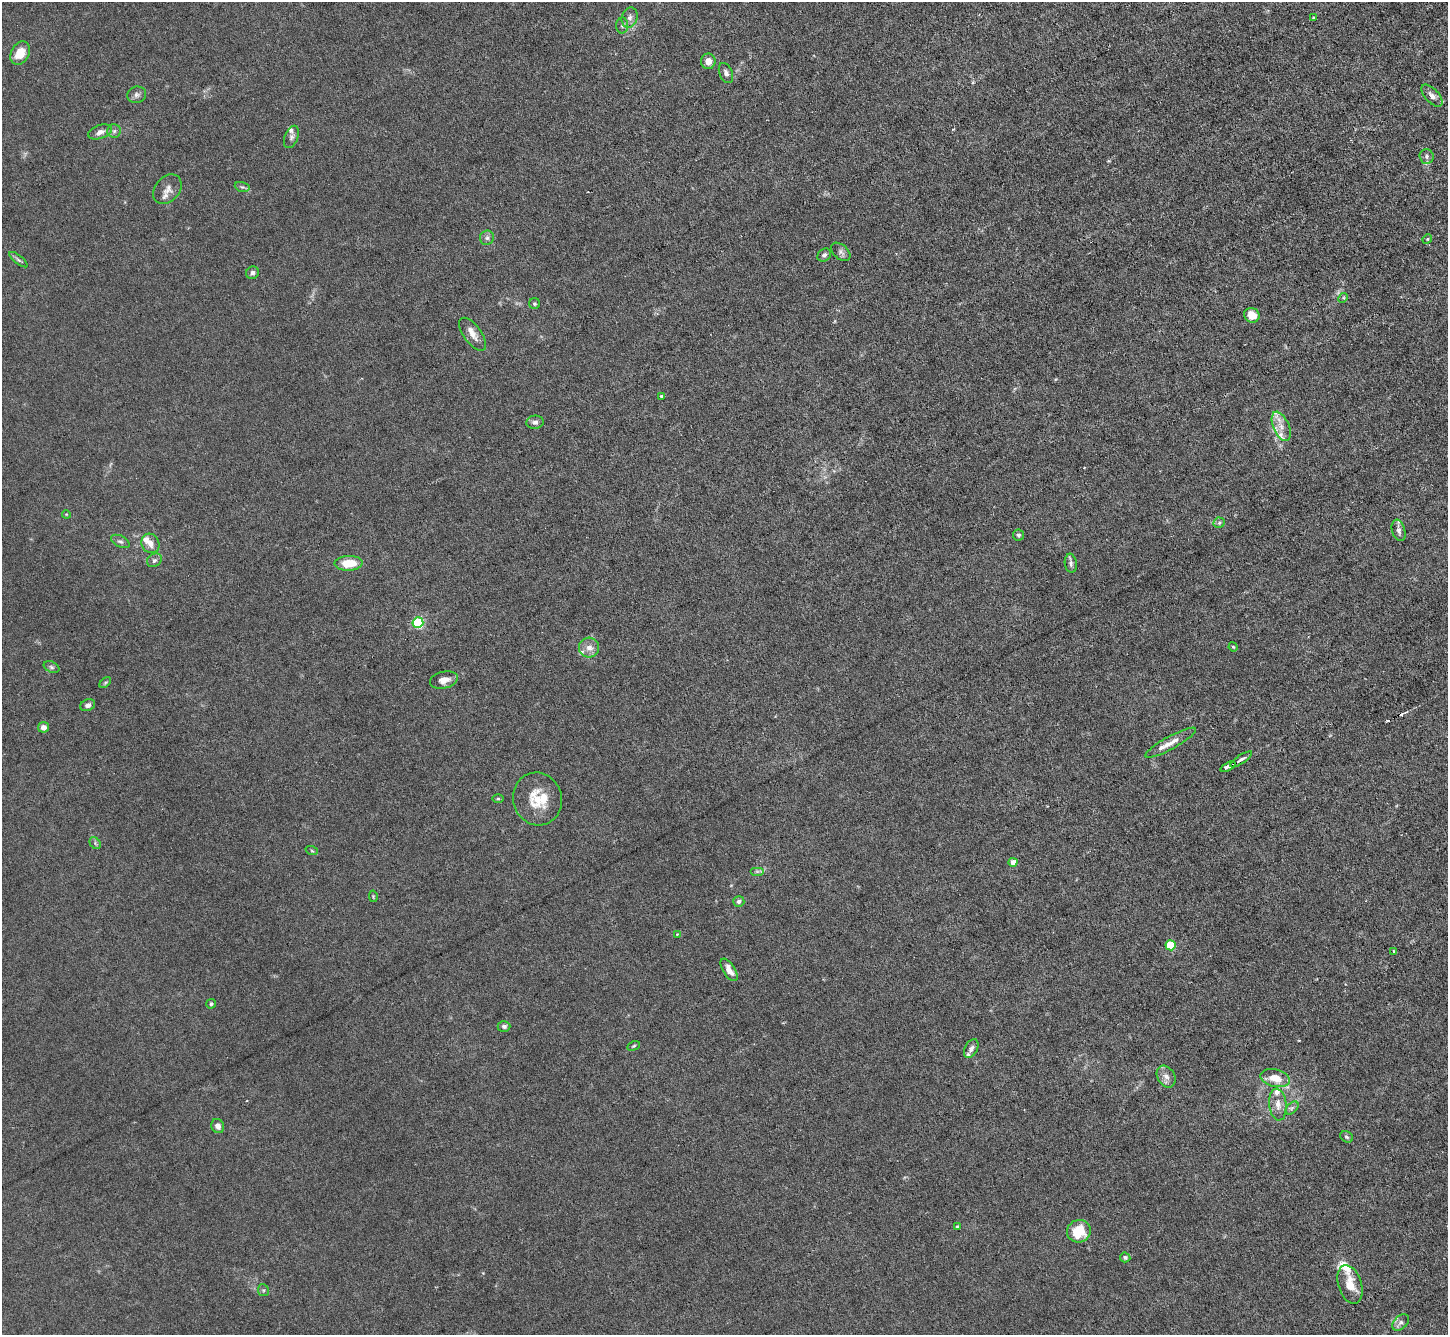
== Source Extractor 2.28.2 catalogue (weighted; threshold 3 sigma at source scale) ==
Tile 10 of 4 x 4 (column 2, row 3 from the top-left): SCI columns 1447-2892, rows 1486-2818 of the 5785 x 5774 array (HDU 1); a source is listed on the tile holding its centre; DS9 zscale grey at full resolution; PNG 1450 x 1337 px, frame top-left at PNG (2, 2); each listed source drawn as its Kron ellipse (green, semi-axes under 4 px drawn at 4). Shown black and unused: <1% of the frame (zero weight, under 3 of 6 exposures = <1% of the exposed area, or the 3 px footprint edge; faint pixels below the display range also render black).
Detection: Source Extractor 2.28.2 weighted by HDU 2 'WHT'; one run over the whole footprint, this tile lists its part. Background 0.0256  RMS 0.0028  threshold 0.0115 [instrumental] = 3 sigma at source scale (4.09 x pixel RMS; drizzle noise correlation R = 1.36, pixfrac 0.8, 0.05/0.05 arcsec/px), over >= 5 px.
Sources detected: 87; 2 cosmic-ray / hot-pixel residue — neither listed nor drawn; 10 inside a brighter listed object's ellipse — not listed separately; the other 75 listed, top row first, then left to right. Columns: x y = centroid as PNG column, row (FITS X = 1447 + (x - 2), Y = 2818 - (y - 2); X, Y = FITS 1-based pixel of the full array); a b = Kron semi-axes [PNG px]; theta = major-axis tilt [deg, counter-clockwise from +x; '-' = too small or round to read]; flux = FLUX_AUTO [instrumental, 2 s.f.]
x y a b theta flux
1313 17 3 2 - 0.22
630 18 10 8 75 1.3
622 25 8 6 88 0.78
20 53 12 9 61 4.9
708 61 7 7 - 2.1
726 73 10 6 -67 0.98
137 95 9 8 - 1
1432 96 13 7 -47 1.5
114 131 7 6 - 0.75
100 132 12 6 20 1.5
291 137 12 6 68 0.99
1427 156 7 7 - 0.84
242 187 7 4 -14 0.55
167 189 16 12 49 2
487 238 7 7 - 0.8
1427 239 5 4 - 0.36
841 252 11 7 -43 0.93
824 255 7 6 - 0.83
18 260 11 4 -38 0.62
252 273 6 6 - 1
1343 298 5 4 - 0.39
534 304 5 5 - 0.5
1252 315 8 7 - 3.2
473 334 19 9 -54 2.3
661 396 4 4 - 0.57
535 422 9 6 6 0.93
1281 426 15 8 -67 2.8
66 514 4 3 - 0.2
1219 523 5 5 - 0.53
1399 530 11 6 -73 1.1
1018 535 5 5 - 0.73
120 541 10 5 -26 0.75
150 543 10 8 -60 1.8
154 560 8 6 35 0.66
349 563 14 7 2 6
1071 563 9 6 -82 0.89
418 623 5 5 - 29
1233 647 5 4 - 0.33
589 648 10 10 - 2
51 667 8 5 -27 0.61
444 680 14 8 14 2.2
105 683 7 4 41 0.39
88 705 7 5 23 0.97
43 727 5 5 - 1.5
1171 743 28 6 29 2.9
1241 759 13 4 33 1.1
1228 767 8 3 26 4.5
498 799 6 4 0 0.3
537 799 26 24 -73 7.4
95 843 6 5 - 0.51
312 851 6 4 -19 0.36
1013 862 4 4 - 2.7
757 871 7 4 0 0.54
373 896 6 4 -80 0.31
739 901 5 5 - 0.74
677 934 4 4 - 0.25
1171 945 5 5 - 14
1394 951 3 3 - 0.34
729 970 12 6 -59 2.3
211 1004 5 4 - 0.55
504 1026 6 5 - 0.69
634 1046 6 4 27 0.37
971 1048 10 6 60 1.2
1166 1077 12 8 -59 1.7
1275 1078 15 8 -13 4.3
1278 1104 16 8 -84 2.4
1292 1108 8 4 45 0.69
218 1126 7 6 - 1.3
1347 1137 7 5 -32 0.53
957 1226 4 3 - 0.28
1079 1231 12 11 - 7.8
1125 1257 5 5 - 0.52
1350 1284 20 11 -72 4.7
263 1290 6 5 - 0.48
1401 1322 10 6 44 1
Overlapping masked pixels (flux is a lower limit): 1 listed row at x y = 1228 767